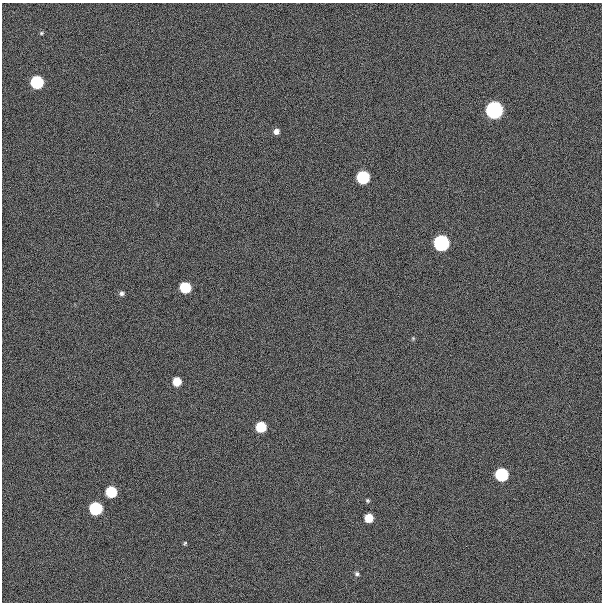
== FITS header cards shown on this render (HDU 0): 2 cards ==
NAXIS1  =                  600
NAXIS2  =                  600

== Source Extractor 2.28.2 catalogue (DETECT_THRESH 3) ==
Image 600 x 600 px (HDU 0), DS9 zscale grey, 1 PNG px = 1 image px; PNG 604 x 604 px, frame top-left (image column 1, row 600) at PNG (2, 3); no overlay
Background 300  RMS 19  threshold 57.9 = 3 sigma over >= 5 px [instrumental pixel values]
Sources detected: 18; all 18 listed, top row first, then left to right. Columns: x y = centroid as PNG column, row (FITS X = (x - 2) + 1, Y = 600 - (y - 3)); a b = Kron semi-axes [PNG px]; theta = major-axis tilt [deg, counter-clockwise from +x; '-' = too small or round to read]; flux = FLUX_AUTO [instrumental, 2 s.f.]
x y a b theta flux
41 33 6 5 - 1.9e+03
37 82 7 7 - 2.1e+05
494 110 7 7 - 1.0e+06
276 131 6 6 - 6.2e+03
363 177 7 7 - 2.0e+05
441 243 7 7 - 6.1e+05
185 287 7 7 - 8.6e+04
122 293 7 6 - 3.4e+03
413 338 5 5 - 1.5e+03
177 382 6 6 - 2.9e+04
261 427 7 7 - 7.2e+04
501 475 7 7 - 2.0e+05
111 492 7 7 - 9.5e+04
367 501 4 4 - 1.9e+03
96 508 7 7 - 2.1e+05
369 518 6 6 - 3.0e+04
185 543 5 4 - 1.6e+03
357 574 6 5 - 2.8e+03